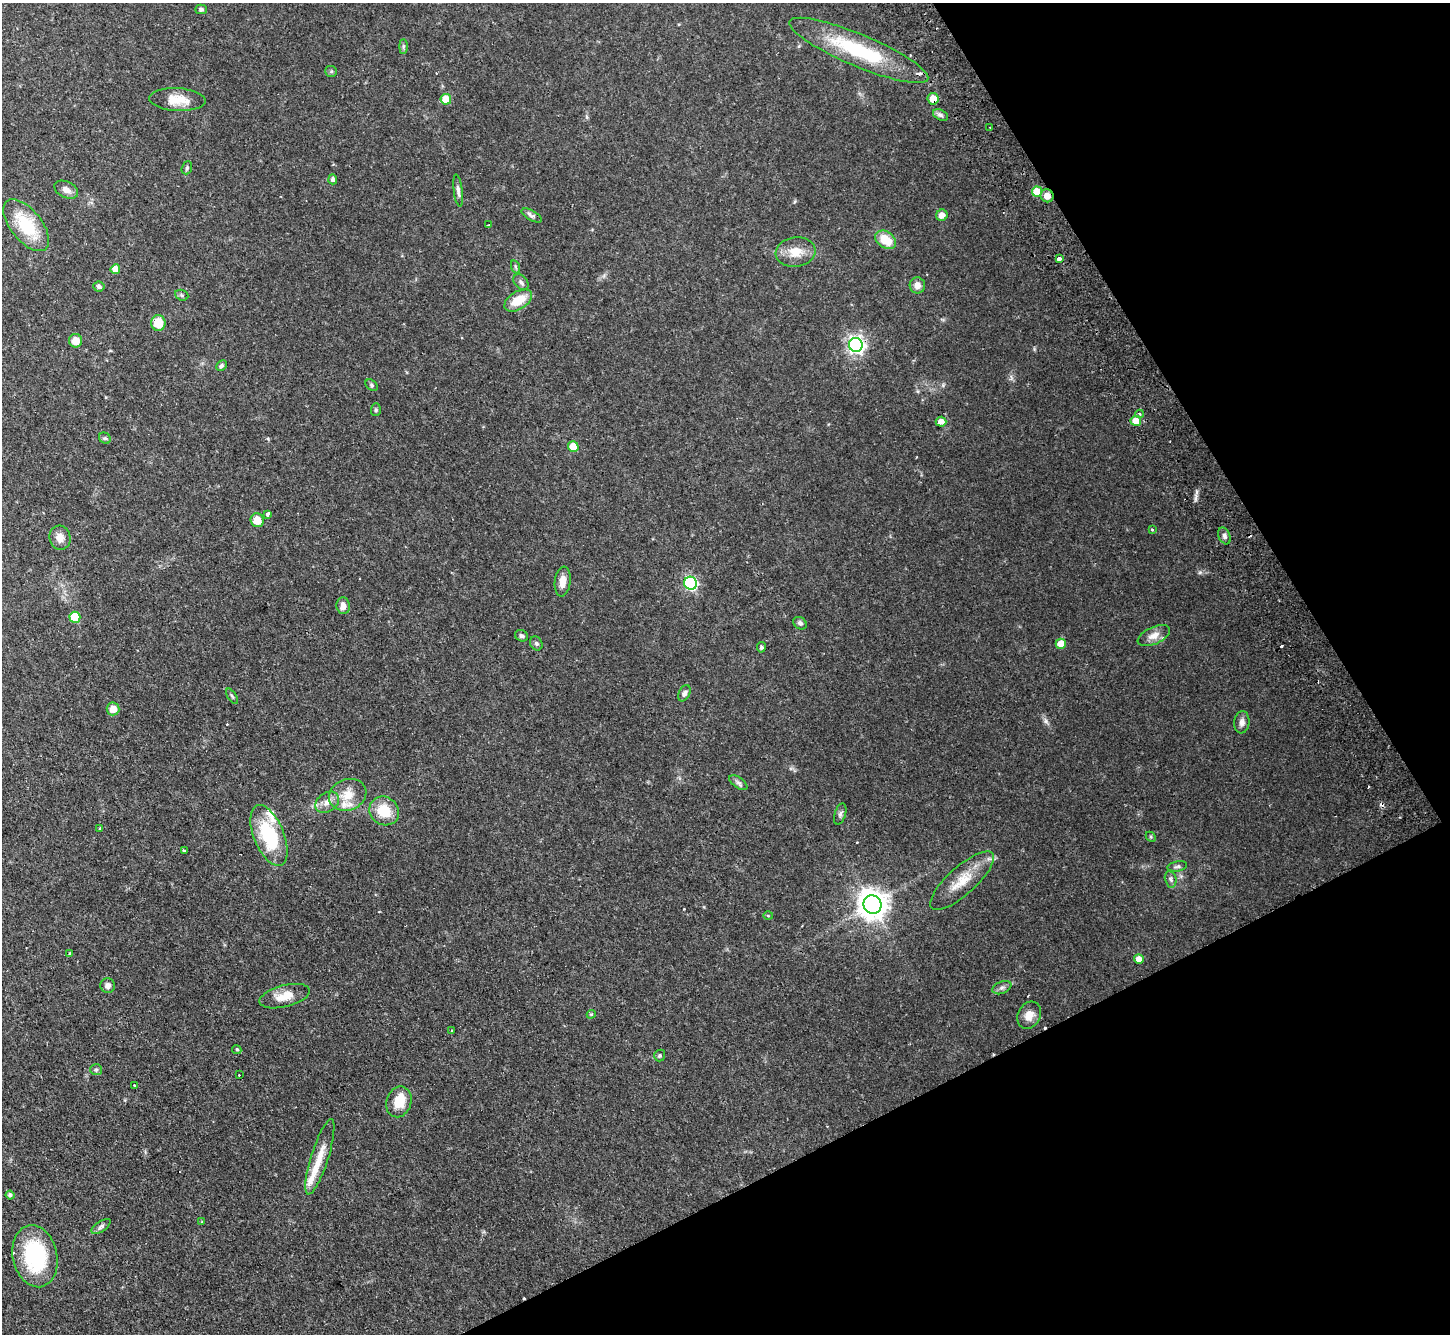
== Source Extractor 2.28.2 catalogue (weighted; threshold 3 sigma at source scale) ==
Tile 12 of 4 x 4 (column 4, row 3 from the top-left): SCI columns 4395-5842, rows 1659-2990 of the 5893 x 5846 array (HDU 1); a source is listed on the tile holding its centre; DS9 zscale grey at full resolution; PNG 1452 x 1336 px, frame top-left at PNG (2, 3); each listed source drawn as its Kron ellipse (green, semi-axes under 4 px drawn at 4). Shown black and unused: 24% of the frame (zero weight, under 2 of 3 exposures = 3% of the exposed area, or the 3 px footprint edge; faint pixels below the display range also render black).
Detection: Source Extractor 2.28.2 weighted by HDU 2 'WHT'; one run over the whole footprint, this tile lists its part. Background 0.0814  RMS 0.0064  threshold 0.029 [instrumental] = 3 sigma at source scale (4.5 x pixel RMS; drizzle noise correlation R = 1.50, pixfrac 1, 0.05/0.05 arcsec/px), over >= 5 px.
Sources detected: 104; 6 cosmic-ray / hot-pixel residue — neither listed nor drawn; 6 inside a brighter listed object's ellipse — not listed separately; the other 92 listed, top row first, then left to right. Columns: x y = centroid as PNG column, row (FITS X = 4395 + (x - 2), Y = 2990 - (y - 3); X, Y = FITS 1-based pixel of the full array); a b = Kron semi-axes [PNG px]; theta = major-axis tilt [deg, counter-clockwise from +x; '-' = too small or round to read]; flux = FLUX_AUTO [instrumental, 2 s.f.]
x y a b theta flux
201 9 5 4 - 1.1
403 46 7 4 90 1
859 50 75 16 -23 54
331 71 6 5 - 0.93
446 99 5 5 - 16
933 99 6 5 - 7.4
177 100 28 11 -3 11
940 115 8 5 -28 1.8
990 127 2 2 - 0.72
187 168 7 5 70 1.1
333 179 5 4 - 1.6
66 190 13 8 -26 3.7
458 191 16 4 -83 2.2
1037 192 5 5 - 16
1047 196 6 6 - 5.4
532 215 11 5 -29 2.5
942 215 6 5 - 4.6
26 225 31 15 -51 28
489 225 3 2 - 0.54
886 240 11 8 -36 12
796 252 20 15 8 10
1060 259 4 3 - 7.1
516 267 6 4 -70 0.96
115 269 5 5 - 8.6
521 282 9 6 -52 1.8
917 285 8 7 - 3.6
99 287 5 5 - 1.5
182 295 7 5 -22 1
518 300 15 9 31 13
158 323 8 7 - 12
76 341 6 6 - 6.6
856 345 7 7 - 210
221 365 6 4 45 1.2
372 385 7 5 -42 1
376 410 6 5 - 1
1139 414 4 4 - 1.5
1136 421 5 5 - 8
941 422 5 5 - 4.2
105 438 6 5 - 1.1
573 447 5 5 - 12
268 514 3 3 - 33
257 520 7 6 - 8.6
1152 529 3 3 - 0.54
1224 536 9 6 -68 1.8
60 538 12 10 -76 4.5
563 581 15 8 83 5.7
690 583 6 6 - 83
343 606 8 6 -85 3.7
75 617 5 5 - 20
800 623 7 5 -37 1.6
522 636 7 5 -25 1.3
1154 636 17 8 25 5.3
536 643 7 6 - 1.2
1061 644 5 5 - 8.8
761 647 5 4 - 1.1
684 693 8 5 63 1.8
232 696 8 3 -57 0.86
113 709 6 6 - 5.9
1242 722 11 7 83 2.9
738 783 10 5 -35 1.9
348 795 19 15 21 11
327 802 13 9 33 4.6
384 811 15 14 - 16
840 814 11 5 72 1.5
100 828 3 3 - 0.58
269 835 32 15 -68 40
1151 837 5 4 - 0.79
184 851 3 3 - 1.6
1177 866 10 5 11 1.5
1171 879 8 5 -78 1.5
962 881 41 14 42 16
873 904 9 9 - 870
768 916 5 3 - 0.54
70 953 4 3 - 1
1139 959 5 5 - 4.3
108 985 7 7 - 2.6
1002 988 10 6 24 1.9
285 996 26 11 14 9.1
591 1014 4 4 - 0.6
1029 1015 14 11 62 5.9
452 1030 3 2 - 0.65
237 1049 5 4 - 1.2
660 1056 6 5 - 0.95
96 1070 6 5 - 1.1
239 1075 2 2 - 0.51
134 1085 4 3 - 0.52
399 1102 16 12 70 12
320 1157 39 8 72 11
10 1195 4 4 - 1.3
202 1222 3 3 - 0.42
101 1226 11 5 34 1.7
35 1256 31 22 -78 49
Overlapping masked pixels (flux is a lower limit): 2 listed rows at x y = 933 99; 1047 196
Unlisted compact peaks at least as high as the median listed source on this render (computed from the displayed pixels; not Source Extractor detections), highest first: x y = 1046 721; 1200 572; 1197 492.